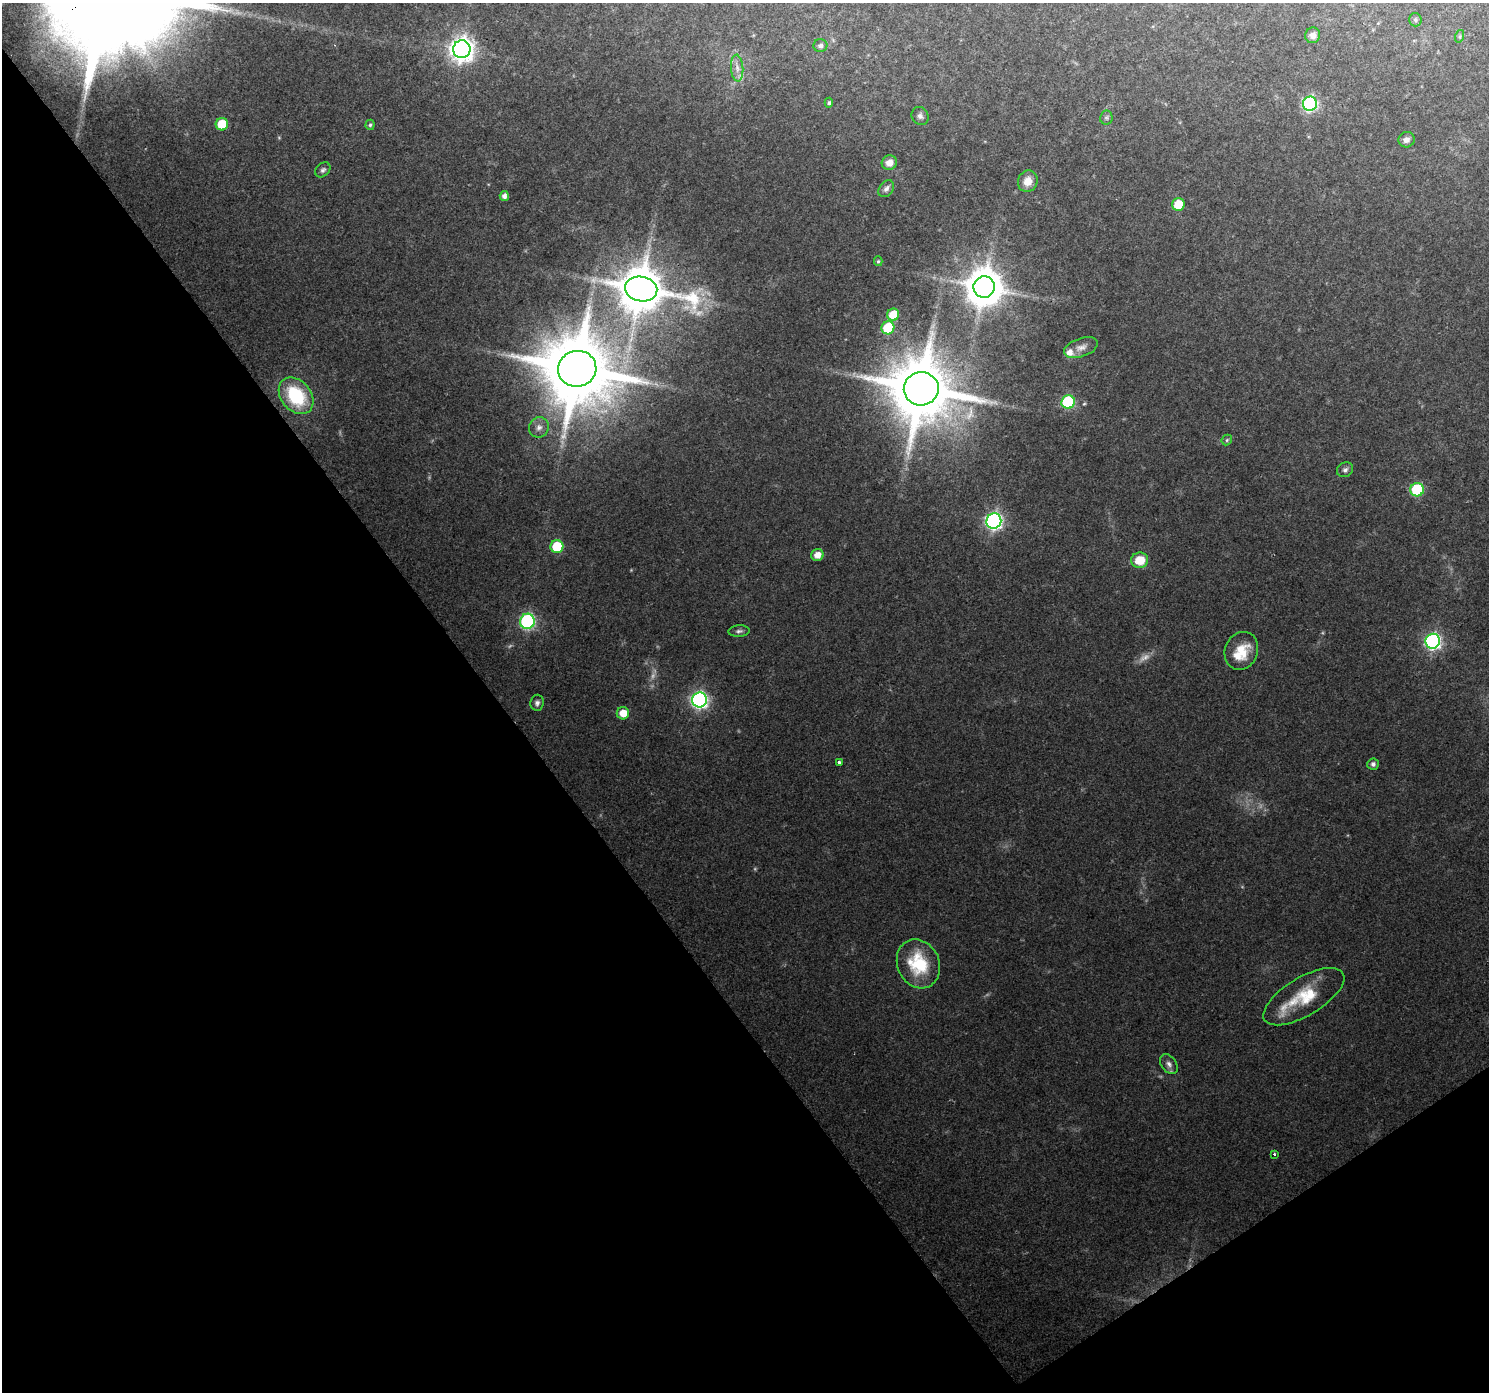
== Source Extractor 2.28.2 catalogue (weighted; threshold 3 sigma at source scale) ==
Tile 14 of 4 x 4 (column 2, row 4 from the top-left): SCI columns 1487-2973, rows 128-1517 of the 5949 x 5878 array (HDU 1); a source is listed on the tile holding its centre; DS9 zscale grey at full resolution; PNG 1491 x 1394 px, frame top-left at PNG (2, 3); each listed source drawn as its Kron ellipse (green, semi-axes under 4 px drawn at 4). Shown black and unused: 37% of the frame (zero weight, under 2 of 3 exposures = <1% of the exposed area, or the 3 px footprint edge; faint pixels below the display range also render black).
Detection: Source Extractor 2.28.2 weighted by HDU 2 'WHT'; one run over the whole footprint, this tile lists its part. Background 0.0785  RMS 0.0079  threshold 0.0355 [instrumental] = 3 sigma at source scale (4.5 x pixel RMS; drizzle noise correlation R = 1.50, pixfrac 1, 0.0396/0.0396 arcsec/px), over >= 5 px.
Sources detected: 62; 9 too faint to see at this stretch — neither listed nor drawn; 3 inside a brighter listed object's ellipse — not listed separately; the other 50 listed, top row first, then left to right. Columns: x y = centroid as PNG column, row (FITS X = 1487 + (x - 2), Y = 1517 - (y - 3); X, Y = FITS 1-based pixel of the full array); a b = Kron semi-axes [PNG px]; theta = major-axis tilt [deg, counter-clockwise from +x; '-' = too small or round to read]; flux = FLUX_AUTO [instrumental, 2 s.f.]
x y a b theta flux
1415 20 7 6 - 1.6
1313 35 8 7 - 4.6
1460 36 6 4 72 1.3
820 45 7 6 - 2.9
462 49 9 8 - 700
737 68 13 6 -86 4.7
829 103 5 4 - 1.4
1310 104 7 7 - 160
920 116 9 8 - 3.2
1106 118 7 6 - 1.7
222 124 6 6 - 26
370 125 5 4 - 1.7
1406 140 8 7 - 3.8
889 163 8 7 - 7.4
323 170 8 6 44 2.3
1028 181 11 9 66 9.5
886 189 9 7 51 2.9
504 196 5 4 - 3.8
1178 204 6 6 - 20
878 261 5 4 - 1.1
984 287 11 10 - 2500
641 289 16 12 -9 4000
893 315 6 6 - 20
888 328 6 6 - 37
1081 348 17 9 19 6.6
577 369 19 18 - 10000
921 389 17 16 - 7900
296 396 20 15 -50 52
1068 402 7 6 - 94
539 427 10 9 - 4.9
1227 440 6 4 48 1.2
1345 470 8 7 - 2.6
1417 490 7 6 - 66
994 521 7 7 - 280
557 547 6 6 - 35
817 555 6 6 - 7.7
1140 560 8 7 - 19
527 621 7 7 - 160
739 631 10 5 4 2.4
1433 641 7 7 - 250
1241 651 19 16 67 18
700 700 7 7 - 280
537 703 8 6 83 2.9
623 713 6 6 - 12
839 762 3 3 - 3.3
1373 764 6 6 - 2.8
918 964 25 21 -64 45
1304 997 46 19 31 36
1169 1064 11 7 -53 3.7
1274 1154 3 2 - 1.8
Overlapping masked pixels (flux is a lower limit): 2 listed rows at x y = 641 289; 577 369